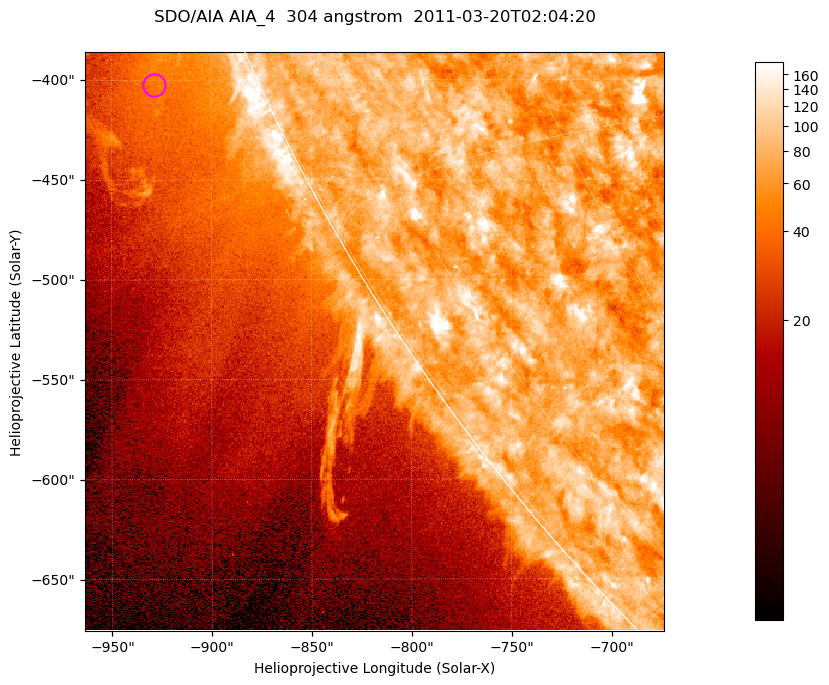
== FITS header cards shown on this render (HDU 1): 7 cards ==
TELESCOP= 'SDO/AIA '           / For AIA: SDO/AIA
INSTRUME= 'AIA_4   '           / For AIA: AIA_ATA1, AIA_ATA2, AIA_ATA3 or AIA_AT
WAVELNTH=                  304 / [angstrom] Wavelength
WAVEUNIT= 'angstrom'           / Wavelength unit: angstrom
DATE-OBS= '2011-03-20T02:04:20.132' / [ISO] Date when observation started; ISO 8
CTYPE1  = 'HPLN-TAN'           / CTYPE1; Typically HPLN
CTYPE2  = 'HPLT-TAN'           / CTYPE2; Typically HPLT

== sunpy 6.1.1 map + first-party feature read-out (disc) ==
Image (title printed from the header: SDO/AIA AIA_4  304 angstrom  2011-03-20T02:04:20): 483 x 483 px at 0.6 arcsec/px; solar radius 964 arcsec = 1606 px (partial field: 1.2% of the solar disc is inside the frame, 43% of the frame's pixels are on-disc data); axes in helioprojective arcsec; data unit not stated in the header (colour bar unlabelled)
Orientation: roll -0.132 deg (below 1 deg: not rotated)
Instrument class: DISC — disc imager (sunpy class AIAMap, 304 A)
Bright regions (active regions / flare kernels): reference = the on-disc median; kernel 5 px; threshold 5 sigma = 101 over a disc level ~75.2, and >= 1.15x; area >= 233 px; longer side >= 6 px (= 3.6 arcsec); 0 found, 0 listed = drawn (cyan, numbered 1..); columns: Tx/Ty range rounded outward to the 2 arcsec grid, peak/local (2 s.f.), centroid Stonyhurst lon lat
Off-limb structures (1.02-1.3 R_sun): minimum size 116 px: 6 found; the strongest spans PA ~110..115 deg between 1.03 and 1.07 R_sun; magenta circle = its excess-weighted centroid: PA ~115 deg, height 1.05 R_sun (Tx ~-928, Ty ~-402 arcsec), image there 1.5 x the reference